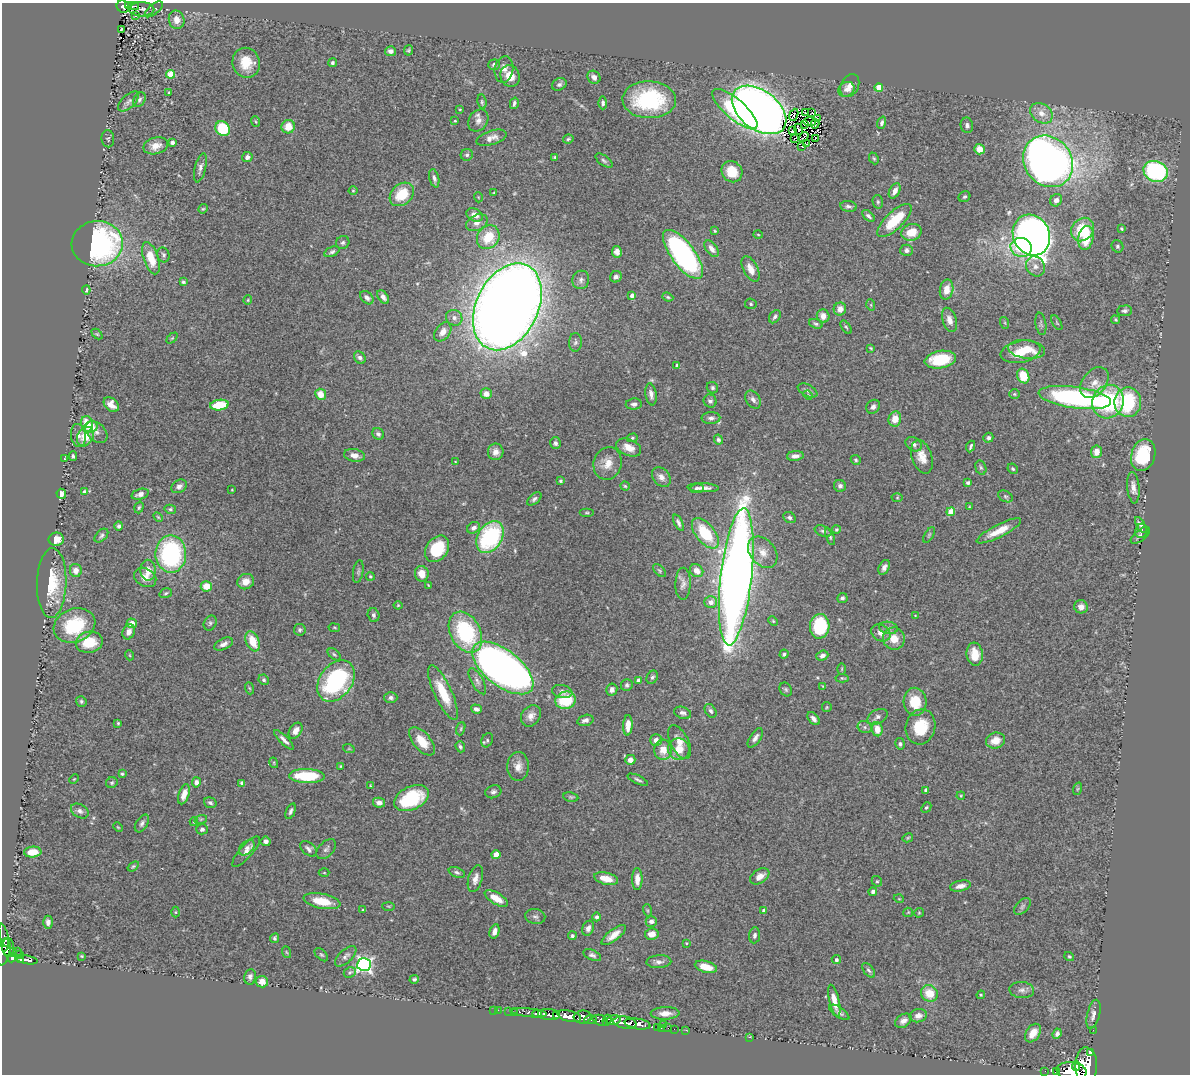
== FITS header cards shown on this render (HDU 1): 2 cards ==
NAXIS1  =                 1188
NAXIS2  =                 1072

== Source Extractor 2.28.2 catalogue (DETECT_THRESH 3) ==
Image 1188 x 1072 px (HDU 1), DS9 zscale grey, 1 PNG px = 1 image px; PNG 1192 x 1076 px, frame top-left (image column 1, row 1072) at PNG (2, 3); each listed source drawn as its Kron ellipse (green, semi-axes under 4 px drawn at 4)
Background 0.781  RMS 0.04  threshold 0.12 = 3 sigma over >= 5 px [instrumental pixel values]
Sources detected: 453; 4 with non-positive FLUX_AUTO (blend fragments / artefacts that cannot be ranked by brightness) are neither listed nor drawn; the other 449 listed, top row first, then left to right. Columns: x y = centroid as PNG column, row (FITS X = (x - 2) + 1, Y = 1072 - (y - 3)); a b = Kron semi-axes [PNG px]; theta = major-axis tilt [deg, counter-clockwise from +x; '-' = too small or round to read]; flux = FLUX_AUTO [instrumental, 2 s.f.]
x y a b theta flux
129 5 4 3 - 88
133 6 6 2 3 39
123 7 7 6 - 120
142 9 13 7 -1 6.4
154 9 11 5 39 6.6
136 15 3 2 - 4.1
177 20 9 8 - 24
121 29 3 2 - 2.3
409 50 5 4 - 3.7
390 51 5 5 - 11
246 63 15 13 -71 59
332 63 4 3 - 5.1
494 65 6 5 - 9.3
504 69 13 9 81 19
171 74 4 4 - 69
510 76 11 9 -64 41
594 77 7 6 - 13
559 84 7 6 - 7.8
850 86 12 8 62 20
879 88 4 4 - 66
846 89 8 7 - 13
169 93 4 4 - 3
139 100 8 5 58 7.1
649 100 27 18 -2 270
128 101 13 6 42 9.5
482 102 7 4 -81 4.4
514 103 6 3 74 5.8
603 103 6 4 -87 6.7
460 109 4 3 - 1.9
735 109 28 10 -41 180
759 110 31 19 -37 3300
805 113 4 2 - 3.9
812 113 2 2 - 1.9
1041 113 12 9 -36 26
794 115 6 2 68 0.36
818 119 2 2 - 0.99
478 120 12 9 56 16
455 121 3 3 - 2.7
256 122 5 2 - 2.4
809 122 6 2 -3 1.5
882 123 6 4 70 6.7
815 124 5 3 - 2.2
804 125 3 2 - 4.2
967 125 8 6 -81 8.2
288 127 7 6 - 40
223 129 8 7 - 150
799 129 5 2 - 2.8
792 131 4 2 - 0.27
804 137 5 2 - 4.3
491 138 15 7 17 18
795 138 2 2 - 1.3
816 138 3 2 - 3.5
108 139 8 6 -87 5.1
568 139 5 4 - 3.9
172 142 4 4 - 10
807 143 3 2 - 1.7
156 146 12 8 15 24
801 146 2 2 - 1.1
979 149 5 5 - 31
467 155 6 5 - 6.8
247 157 5 5 - 9.9
555 157 4 4 - 4.4
874 158 6 4 -67 4
604 160 10 5 -37 6.4
1048 161 27 23 -52 2000
200 168 15 5 76 11
1156 171 12 10 -24 370
732 172 11 10 - 53
434 178 9 5 -77 9
353 191 4 4 - 2.6
895 191 8 5 61 17
494 192 4 2 - 2.1
402 194 13 10 42 82
478 197 5 3 - 2.2
964 197 6 5 - 4.6
1056 200 6 5 - 11
878 202 7 5 -78 5
848 206 8 5 -8 7.7
203 209 5 4 - 2.8
475 215 9 6 -29 19
868 216 7 4 -39 7.8
894 221 22 8 43 110
477 223 11 7 27 17
1082 229 13 10 48 92
1121 229 4 3 - 3.2
715 231 4 4 - 2.6
911 232 10 8 20 45
758 234 5 3 - 2.4
1031 235 21 18 -62 2100
488 237 12 10 55 78
1086 238 12 7 78 67
343 243 7 6 - 6.3
97 244 25 22 4 680
1117 246 6 5 - 5.7
1021 247 11 9 -13 69
711 249 9 5 -54 17
906 250 6 5 - 8.4
332 252 8 5 25 6.8
617 252 6 5 - 14
683 254 29 11 -53 670
163 255 7 6 - 7.3
151 258 17 7 -72 65
1035 266 10 9 - 17
751 269 14 7 -63 29
616 277 6 5 - 9.1
581 280 9 8 - 11
183 282 3 3 - 4.1
86 290 4 3 - 8.4
947 290 10 6 79 29
632 295 4 3 - 13
383 297 8 5 -52 13
668 297 6 4 -22 3.8
367 298 8 5 -45 12
248 300 4 4 - 2.7
751 304 6 5 - 4.4
871 305 6 3 -72 2.8
507 307 46 31 64 6800
840 309 6 6 - 20
1125 311 7 5 5 7.7
823 316 7 6 - 19
775 317 7 5 54 6.5
454 318 8 7 - 12
949 320 12 7 -73 19
1115 320 4 4 - 3.5
1005 323 6 4 -71 3
1057 323 8 3 -60 3.6
816 324 7 4 -21 5.4
1041 324 11 5 -80 6.7
846 327 7 4 -54 3.9
443 332 11 7 53 23
97 334 6 4 -44 3.1
172 338 6 4 44 3.5
575 342 9 6 88 7.3
871 348 3 2 - 2.5
1027 349 18 9 -7 50
1021 352 20 11 11 81
360 358 7 5 -53 8.2
940 360 15 8 9 120
677 365 3 3 - 8.4
1023 376 7 6 - 65
1094 382 17 11 51 33
712 388 6 5 - 4.8
808 390 10 6 -26 9
321 394 6 5 - 38
486 394 5 5 - 20
651 394 11 5 -81 13
1014 394 5 4 - 3.7
808 395 5 4 - 3.1
1075 397 36 10 -8 540
753 400 10 6 -55 11
710 401 7 6 - 8.1
1108 402 17 15 62 250
1128 402 15 13 89 180
634 404 8 5 3 8.5
111 405 9 6 -42 22
219 405 9 5 9 110
873 407 7 6 - 9.4
711 418 9 6 2 9
895 419 7 6 - 31
87 424 8 6 -75 46
91 427 7 5 24 39
96 432 13 8 -44 13
378 434 6 5 - 7.2
78 435 11 7 -84 14
85 437 10 8 61 53
632 438 5 4 - 3.9
988 438 5 5 - 6.3
718 440 5 4 - 6.4
555 443 6 5 - 7.4
914 444 9 6 -33 9.5
971 446 6 2 65 5.1
629 447 13 8 -23 29
496 452 8 8 - 19
1097 452 6 5 - 25
354 455 10 6 -11 18
1143 455 16 12 73 140
73 456 4 4 - 5
795 456 8 5 6 12
922 457 17 10 -72 33
65 459 4 2 - 1.4
856 460 5 4 - 4.5
455 461 3 2 - 1.7
608 463 16 14 72 36
981 468 7 5 -73 4.8
1013 469 5 4 - 4.6
661 477 11 8 -50 16
560 481 3 3 - 4.2
968 483 4 3 - 6.2
179 486 8 6 33 11
625 486 4 4 - 3.2
840 486 6 6 - 8.2
697 488 7 4 6 6.7
703 488 15 4 -2 15
1133 488 16 6 -84 17
232 490 3 2 - 1.9
84 492 4 3 - 8
61 494 5 4 - 12
140 494 9 5 17 13
1005 496 7 5 -30 5.3
897 498 5 3 - 2.8
534 499 8 5 41 7.9
139 507 6 4 72 5.1
969 507 3 2 - 2.4
170 509 5 4 - 4.3
951 512 4 4 - 76
587 513 7 3 0 3.7
158 517 6 3 -45 2.9
789 518 6 5 - 6.5
678 523 9 4 -64 7.9
1141 525 9 4 -60 6.9
119 526 5 4 - 6
474 528 7 5 30 10
836 530 4 4 - 3.9
823 531 9 5 -23 6.7
999 531 25 6 27 45
1141 531 7 6 - 7
705 533 18 9 -50 120
929 535 9 3 58 4.1
1140 535 11 5 39 6.8
101 536 8 5 46 6.4
490 537 17 12 57 310
830 537 9 4 -71 5
56 539 7 6 - 29
437 549 14 10 53 140
763 552 17 12 -50 36
171 554 18 15 -89 380
884 567 8 5 64 11
76 570 6 6 - 19
148 570 10 7 -88 29
358 571 11 5 80 6.4
659 571 8 4 -45 4.2
697 571 7 6 - 22
422 574 8 7 - 29
370 576 4 4 - 3.6
145 577 12 9 -31 24
736 577 69 15 84 3900
246 582 8 7 - 27
52 583 35 14 88 110
683 584 16 7 89 14
428 585 4 2 - 2
206 586 6 5 - 41
166 593 6 4 18 4.2
842 598 5 5 - 6.9
711 602 6 5 - 20
398 605 4 4 - 2.4
1081 607 7 6 - 13
373 615 7 6 - 7.1
915 615 3 2 - 1.7
773 621 5 4 - 3.1
132 623 5 5 - 21
210 623 8 6 61 5.6
74 626 21 16 21 150
820 626 12 10 87 160
334 628 6 3 -9 2.7
888 628 9 6 -9 8.7
300 630 6 6 - 5.3
129 632 8 6 66 13
465 632 22 15 -62 250
881 633 10 8 -32 19
894 639 11 11 - 39
253 641 10 6 -66 56
89 642 13 10 12 70
224 644 10 5 26 12
334 654 7 4 -40 4.8
784 654 5 4 - 5.4
975 654 11 8 -84 38
129 655 5 3 - 2.1
822 656 6 5 - 10
503 668 36 18 -38 2000
842 669 5 3 - 2.8
652 677 7 5 59 6
842 678 7 4 -3 3.6
264 680 5 5 - 4.6
336 681 23 16 54 340
477 681 14 6 -61 12
639 681 4 4 - 23
627 685 6 6 - 5.5
823 686 4 3 - 2.1
249 688 6 4 -70 3.3
612 689 6 5 - 13
786 690 7 5 -58 4.9
562 692 10 6 -10 10
443 693 30 8 -65 83
391 698 6 5 - 7.9
566 700 10 8 14 110
81 701 5 5 - 4.6
915 702 14 11 -86 64
827 707 5 4 - 3.1
476 709 5 4 - 9.8
711 711 7 5 -56 7.6
683 713 9 6 -19 9.2
531 716 11 9 53 19
878 717 10 7 28 10
813 719 7 4 -50 10
585 720 8 5 15 10
118 723 4 3 - 3.3
628 725 10 4 87 23
865 727 7 6 - 7
921 727 18 14 75 82
461 729 7 4 72 3.6
877 729 7 5 -83 30
295 731 9 6 56 17
755 738 11 5 56 12
284 740 13 4 -45 12
487 740 7 5 62 5.4
656 740 6 5 - 15
422 741 17 8 -50 47
996 741 10 8 16 32
679 742 18 9 -63 29
900 744 6 5 - 5.8
460 747 5 4 - 5.9
349 749 6 3 -18 2.8
679 749 11 10 - 41
663 750 10 9 - 34
630 760 5 5 - 16
274 763 5 3 - 2.5
341 766 4 3 - 2.6
518 766 14 11 88 23
122 774 4 3 - 3.8
307 776 18 7 -1 130
74 779 5 3 - 2.4
638 780 11 4 -24 6.2
196 782 5 4 - 11
112 783 6 5 - 4.2
242 783 4 3 - 8.1
370 786 4 3 - 2.5
1077 789 6 4 70 3.6
926 790 4 3 - 11
493 792 8 6 18 8.1
184 794 10 5 72 24
961 796 4 4 - 2.9
571 797 7 4 -10 4.2
411 798 18 11 25 170
210 803 6 5 - 6.3
379 803 6 5 - 14
926 807 6 4 47 4.5
80 811 9 6 -32 11
291 811 8 4 69 7.6
201 819 6 4 18 3.9
194 822 4 4 - 3.1
142 823 10 6 58 8.6
118 827 5 3 - 2.5
202 829 6 5 - 7.5
908 838 5 4 - 3
266 841 5 5 - 11
247 848 9 6 43 9.6
308 849 9 6 -41 9.5
326 849 12 7 46 9.5
33 852 8 5 4 34
246 852 19 6 49 18
496 854 4 4 - 47
133 866 6 4 37 4.2
457 872 8 5 -23 6.8
324 873 5 3 - 2.4
760 876 10 7 34 22
475 879 14 7 74 20
606 879 12 6 -14 35
637 879 11 5 90 21
877 881 5 4 - 4.1
960 886 10 5 12 17
873 892 4 4 - 7.9
496 898 13 5 -31 43
899 899 5 3 - 2.2
322 901 19 7 -11 66
388 906 6 3 -1 2.9
1022 906 10 6 46 7.8
363 910 3 3 - 2.9
647 910 6 4 -71 3.5
764 910 4 3 - 9.7
175 912 5 3 - 2.7
908 912 5 4 - 2.6
919 913 5 4 - 3.1
535 916 10 7 -10 8.2
597 917 4 4 - 6.3
651 921 5 5 - 11
48 922 6 5 - 9.5
588 928 8 5 66 12
494 931 7 5 74 16
652 934 7 5 10 24
4 935 12 3 -75 65
614 935 15 5 38 24
755 935 8 5 82 7.9
572 936 4 4 - 6.7
275 938 5 4 - 5.1
686 943 3 3 - 2.4
8 947 9 6 -89 550
18 951 2 2 - 36
3 952 14 6 76 540
11 952 6 3 10 360
286 952 6 3 -70 3.3
20 955 4 3 - 100
321 955 8 5 -44 4.6
592 955 9 5 -24 8.2
82 956 4 3 - 2.6
346 956 13 6 43 11
1069 956 5 4 - 3.5
12 957 5 4 - 710
21 959 4 3 - 250
27 960 11 4 -10 210
836 960 4 4 - 7.1
659 962 12 6 3 12
364 964 7 6 - 830
706 967 11 5 -15 39
869 970 8 5 -51 6.6
350 972 6 5 - 5.2
250 977 8 6 81 8.2
414 979 4 4 - 5
262 982 6 5 - 23
1022 990 12 8 -4 13
929 993 9 8 - 50
981 995 4 4 - 2.7
834 1001 16 5 -77 30
494 1010 2 2 - 8.6
498 1010 2 2 - 6.3
509 1011 2 2 - 13
514 1012 3 2 - 17
839 1012 11 5 -34 9.1
529 1013 18 4 -7 310
665 1013 14 6 1 21
537 1014 4 3 - 290
1093 1014 15 6 76 16
549 1015 11 5 -5 1100
557 1016 4 3 - 520
569 1016 12 5 -14 3600
918 1016 9 6 11 14
583 1017 9 6 5 1200
590 1020 6 4 2 410
600 1020 8 5 -19 620
607 1020 5 3 - 310
613 1020 8 4 10 720
903 1021 9 6 33 13
625 1023 11 6 -9 1500
638 1024 13 5 -10 2000
663 1025 3 2 - 12
657 1027 2 2 - 11
661 1028 2 2 - 26
668 1028 2 2 - 16
674 1029 2 2 - 8.5
686 1030 3 2 - 12
1093 1030 2 2 - 9.4
1033 1033 10 6 55 29
1057 1034 5 4 - 8.6
750 1037 3 2 - 53
1091 1053 4 3 - 500
1086 1065 18 11 -88 7700
1076 1066 5 4 - 840
1045 1071 2 2 - 8.6
1071 1071 15 9 -6 5200
1057 1072 3 3 - 120
At the frame edge (FLAGS 8, measured only in part): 3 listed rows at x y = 3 952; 1086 1065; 1071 1071
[4 non-positive-flux detections neither listed nor drawn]